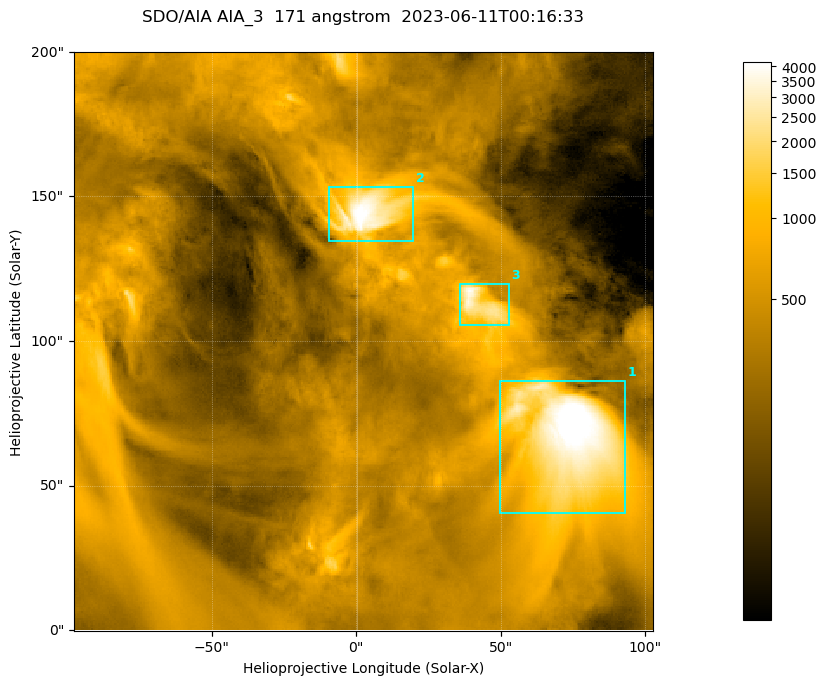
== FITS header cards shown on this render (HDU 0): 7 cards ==
TELESCOP= 'SDO/AIA '
INSTRUME= 'AIA_3   '
WAVELNTH=                  171
WAVEUNIT= 'angstrom'
DATE-OBS= '2023-06-11T00:16:33.351'
CTYPE1  = 'HPLN-TAN'
CTYPE2  = 'HPLT-TAN'

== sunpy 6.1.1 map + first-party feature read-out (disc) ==
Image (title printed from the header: SDO/AIA AIA_3  171 angstrom  2023-06-11T00:16:33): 334 x 334 px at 0.599 arcsec/px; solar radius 945 arcsec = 1577 px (partial field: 1.4% of the solar disc is inside the frame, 100% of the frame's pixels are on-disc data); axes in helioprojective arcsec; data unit not stated in the header (colour bar unlabelled)
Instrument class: DISC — disc imager (sunpy class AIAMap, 171 A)
Bright regions (active regions / flare kernels): reference = the on-disc median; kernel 3 px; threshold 5 sigma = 1109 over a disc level ~361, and >= 1.15x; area >= 111 px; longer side >= 4 px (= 2.4 arcsec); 3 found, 3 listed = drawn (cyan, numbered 1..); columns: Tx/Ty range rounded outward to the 2 arcsec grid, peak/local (2 s.f.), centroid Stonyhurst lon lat
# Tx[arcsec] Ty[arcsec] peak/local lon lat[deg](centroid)
1 50..94 40..86 14 +4 +4
2 -10..20 134..154 12 +0 +9
3 36..54 104..120 10 +3 +7